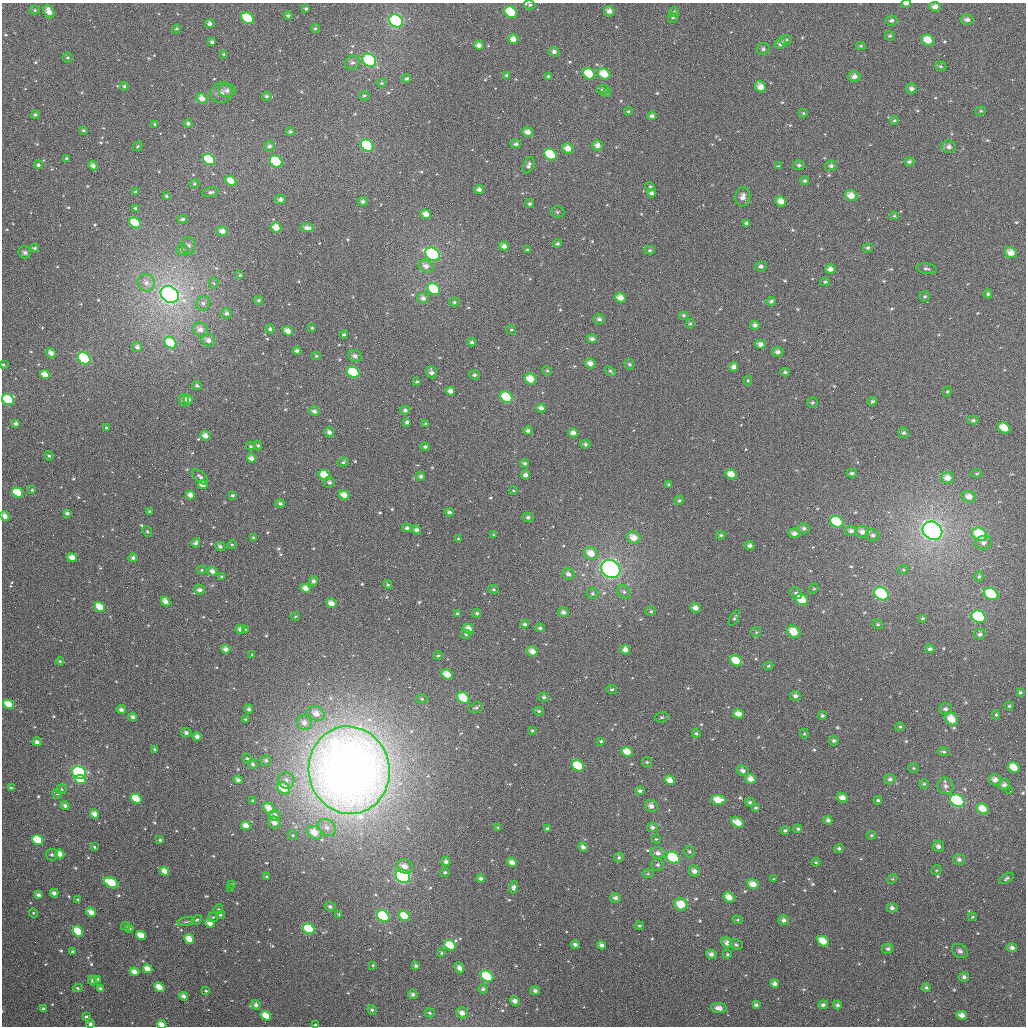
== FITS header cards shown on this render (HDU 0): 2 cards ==
NAXIS1  =                 1024
NAXIS2  =                 1024

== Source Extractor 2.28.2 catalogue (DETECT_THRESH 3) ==
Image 1024 x 1024 px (HDU 0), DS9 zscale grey, 1 PNG px = 1 image px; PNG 1028 x 1028 px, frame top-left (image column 1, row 1024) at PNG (2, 3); each listed source drawn as its Kron ellipse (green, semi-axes under 4 px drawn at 4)
Background 2550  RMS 61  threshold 184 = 3 sigma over >= 5 px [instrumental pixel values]
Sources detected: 618; of the 618, the 500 brightest by FLUX_AUTO listed and drawn (118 fainter detections omitted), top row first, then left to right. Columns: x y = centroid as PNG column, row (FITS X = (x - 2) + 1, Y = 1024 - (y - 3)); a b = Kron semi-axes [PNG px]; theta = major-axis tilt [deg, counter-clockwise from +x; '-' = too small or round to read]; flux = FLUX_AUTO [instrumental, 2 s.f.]
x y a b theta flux
906 4 4 2 - 1.8e+04
530 5 5 4 - 9.1e+03
935 7 5 5 - 2.5e+04
306 9 4 3 - 7.5e+03
35 10 5 4 - 6.4e+03
609 11 5 5 - 2.2e+04
49 12 7 5 -64 4.0e+04
511 12 6 5 - 1.5e+05
674 12 5 5 - 7.8e+03
288 16 4 4 - 8.8e+03
248 18 7 5 -36 1.5e+05
673 18 5 4 - 6.2e+03
892 20 6 5 - 1.2e+04
967 20 6 5 - 1.7e+04
396 21 7 6 - 4.8e+05
210 24 5 4 - 1.7e+04
176 29 4 4 - 6.6e+03
315 29 4 4 - 7.9e+03
890 36 5 4 - 7.2e+03
513 39 5 5 - 2.8e+04
786 40 6 5 - 9.9e+03
928 40 6 5 - 6.4e+04
212 42 4 3 - 1.1e+04
781 43 6 5 - 1.9e+04
479 45 5 4 - 2.4e+04
861 46 5 4 - 5.8e+03
763 49 6 5 - 9.0e+03
554 52 5 4 - 1.6e+04
224 54 4 3 - 4.8e+03
68 58 5 5 - 6.6e+03
369 60 7 6 - 4.7e+05
352 63 8 7 - 1.2e+04
941 66 6 4 -21 6.7e+03
589 74 6 5 - 1.2e+05
604 74 6 5 - 7.3e+04
507 75 4 4 - 7.7e+03
548 76 4 3 - 6.0e+03
854 76 6 5 - 2.2e+04
407 79 4 4 - 9.1e+03
382 83 4 3 - 5.5e+03
124 86 4 3 - 7.0e+03
761 87 6 5 - 3.6e+04
911 88 5 5 - 1.5e+04
227 90 8 6 9 1.9e+04
603 90 6 5 - 1.2e+04
222 93 11 10 - 2.2e+04
607 93 4 4 - 5.1e+03
267 96 5 4 - 8.9e+03
364 96 5 4 - 7.4e+03
202 98 5 5 - 3.2e+04
628 111 4 3 - 4.8e+03
981 111 5 4 - 5.7e+03
803 113 4 3 - 5.2e+03
35 115 4 4 - 8.0e+03
652 116 4 4 - 1.4e+04
894 120 4 3 - 5.5e+03
188 123 4 4 - 1.2e+04
155 124 4 3 - 6.1e+03
83 130 4 3 - 6.3e+03
290 131 4 3 - 6.4e+03
528 132 5 4 - 2.9e+04
516 144 5 4 - 1.1e+04
598 145 5 5 - 2.5e+04
137 146 5 3 - 5.3e+03
269 146 5 5 - 1.3e+04
367 146 7 5 -38 3.9e+05
949 147 7 6 - 1.9e+04
568 149 5 5 - 3.9e+04
550 155 6 5 - 1.7e+05
67 158 3 3 - 5.8e+03
209 160 6 5 - 3.4e+05
276 162 7 5 -39 5.0e+05
909 162 5 4 - 8.8e+03
38 165 4 4 - 1.0e+04
529 165 9 5 68 1.3e+04
799 165 6 5 - 9.6e+03
93 166 4 4 - 2.0e+04
778 166 4 4 - 5.4e+03
831 166 6 5 - 1.2e+04
231 181 6 4 -30 4.5e+04
805 181 4 4 - 7.6e+03
195 184 5 4 - 6.1e+03
650 186 4 4 - 5.0e+03
479 190 5 4 - 1.7e+04
135 192 4 3 - 6.9e+03
210 192 8 5 11 1.1e+04
651 193 4 4 - 1.1e+04
166 196 4 3 - 5.9e+03
851 196 6 5 - 4.8e+04
743 197 9 7 82 2.7e+04
280 199 5 5 - 1.6e+04
781 201 5 5 - 3.6e+04
363 202 4 4 - 1.3e+04
529 204 4 4 - 8.5e+03
135 208 4 3 - 7.7e+03
557 212 7 5 -2 7.3e+03
426 214 5 4 - 3.7e+04
894 216 4 4 - 5.0e+03
183 219 5 4 - 1.0e+04
135 223 6 5 - 1.3e+05
747 223 4 4 - 1.2e+04
276 228 5 5 - 4.7e+04
307 228 6 4 -5 2.0e+04
222 231 5 5 - 3.0e+04
557 244 4 4 - 7.5e+03
188 246 9 7 -85 1.8e+04
504 246 5 4 - 1.9e+04
35 248 4 3 - 6.8e+03
868 248 5 4 - 9.7e+03
182 250 6 5 - 1.1e+04
527 250 4 3 - 6.1e+03
650 250 5 4 - 7.6e+03
25 252 6 6 - 9.7e+03
1011 253 6 5 - 3.9e+04
433 254 8 6 -32 6.1e+05
426 266 7 6 - 2.6e+04
761 266 6 5 - 1.4e+04
830 269 5 4 - 2.2e+04
927 269 10 5 -9 1.0e+04
240 275 4 4 - 5.2e+03
825 282 4 4 - 6.3e+03
146 283 9 8 - 3.0e+04
214 283 5 5 - 6.6e+03
434 289 7 5 -33 1.7e+05
170 294 10 8 -33 1.8e+06
988 294 4 4 - 7.5e+03
925 297 5 5 - 7.8e+03
423 298 6 5 - 1.8e+04
620 298 5 5 - 3.8e+04
259 300 4 4 - 8.0e+03
771 301 5 4 - 9.0e+03
454 302 5 4 - 7.0e+03
203 303 7 6 - 1.6e+04
227 313 5 5 - 1.5e+04
683 315 5 4 - 7.0e+03
599 319 5 5 - 1.4e+04
690 324 5 4 - 5.6e+03
755 325 5 4 - 1.4e+04
312 328 3 3 - 5.3e+03
270 329 4 4 - 1.0e+04
200 330 8 6 -30 3.3e+04
511 330 5 4 - 6.0e+03
288 331 5 4 - 3.6e+04
344 334 4 4 - 6.4e+03
592 339 5 4 - 1.6e+04
208 340 7 6 - 2.6e+04
472 342 4 3 - 1.1e+04
170 343 6 5 - 2.2e+05
760 344 5 4 - 2.2e+04
137 347 5 5 - 1.8e+04
297 351 4 4 - 1.3e+04
778 352 6 5 - 1.4e+04
51 353 5 4 - 2.8e+04
316 356 4 4 - 5.8e+03
355 356 7 6 - 1.9e+04
84 358 7 5 -38 3.6e+05
590 363 5 5 - 2.6e+04
3 364 3 3 - 5.9e+03
629 364 5 5 - 7.6e+03
734 367 4 4 - 1.8e+04
547 371 5 4 - 5.6e+03
610 371 6 4 -39 7.3e+03
353 372 6 5 - 2.0e+05
431 372 6 5 - 1.7e+04
785 372 5 4 - 7.5e+03
45 375 5 4 - 4.6e+04
474 375 5 4 - 9.9e+03
531 379 6 5 - 6.3e+04
748 380 5 4 - 5.5e+03
417 382 3 3 - 6.4e+03
197 386 5 4 - 9.0e+03
450 391 4 4 - 2.2e+04
947 392 5 4 - 6.0e+03
506 397 6 5 - 2.2e+05
8 400 6 5 - 2.1e+05
184 400 6 5 - 1.9e+04
188 400 4 4 - 3.0e+04
872 401 5 4 - 6.9e+03
812 403 5 5 - 6.7e+03
541 408 4 4 - 1.7e+04
405 410 5 4 - 1.4e+04
314 411 5 5 - 1.6e+04
973 420 6 4 2 7.9e+03
407 422 4 4 - 1.2e+04
16 424 4 4 - 1.2e+04
425 424 4 3 - 5.4e+03
107 427 4 3 - 5.4e+03
1004 428 6 5 - 6.4e+04
528 431 4 4 - 1.3e+04
329 432 5 4 - 1.7e+04
573 433 5 4 - 2.3e+04
903 433 5 5 - 9.9e+03
205 436 5 4 - 3.0e+04
585 444 5 4 - 8.7e+03
251 446 5 4 - 6.2e+03
258 446 5 4 - 7.9e+03
425 447 4 4 - 1.0e+04
49 456 5 4 - 7.3e+03
251 458 4 4 - 2.4e+04
343 462 6 4 11 6.3e+03
525 463 4 4 - 9.1e+03
852 473 5 4 - 9.8e+03
976 473 6 3 9 4.8e+03
731 474 6 5 - 4.6e+04
324 475 6 5 - 7.7e+04
525 475 5 4 - 1.7e+04
421 476 4 4 - 1.2e+04
200 477 9 5 -43 1.5e+04
947 478 6 5 - 3.2e+04
329 482 5 5 - 1.1e+04
203 485 5 4 - 3.2e+04
669 485 4 4 - 6.0e+03
32 490 3 3 - 4.7e+03
513 490 4 4 - 4.9e+03
17 492 6 4 -37 1.7e+05
190 495 5 4 - 2.5e+04
233 495 3 3 - 7.6e+03
344 495 5 4 - 4.2e+04
969 497 7 5 -17 3.2e+04
679 500 5 4 - 6.6e+03
280 504 5 4 - 9.5e+03
150 511 3 3 - 6.4e+03
449 512 5 4 - 1.0e+04
67 513 4 3 - 1.2e+04
5 516 5 4 - 2.6e+04
528 517 5 4 - 1.1e+04
837 522 7 5 -30 1.5e+05
407 528 5 4 - 1.2e+04
804 528 6 5 - 1.3e+04
416 530 4 4 - 1.5e+04
851 531 6 5 - 1.4e+04
932 531 10 8 -31 1.5e+06
147 532 5 4 - 5.3e+03
862 532 6 6 - 2.4e+04
794 533 6 5 - 1.9e+04
980 534 8 6 -30 1.5e+05
494 535 4 3 - 6.1e+03
721 535 5 4 - 7.2e+03
873 535 6 6 - 1.3e+04
253 537 4 3 - 6.2e+03
634 538 7 6 - 4.7e+04
458 539 3 3 - 4.8e+03
196 543 5 3 - 1.2e+04
984 543 8 7 - 1.7e+04
232 545 4 4 - 5.2e+03
750 546 5 4 - 1.5e+04
220 547 5 4 - 1.1e+04
591 553 7 6 - 5.6e+04
72 558 5 4 - 3.9e+04
133 558 4 4 - 1.2e+04
611 569 10 8 -36 9.2e+05
202 570 5 4 - 5.9e+03
903 570 5 3 - 4.7e+03
212 571 5 4 - 2.2e+04
568 574 6 5 - 1.9e+04
979 576 5 4 - 7.1e+03
222 577 4 3 - 8.1e+03
313 581 5 4 - 1.2e+04
388 585 5 4 - 6.8e+03
306 588 5 4 - 3.3e+04
814 588 5 4 - 4.8e+03
494 589 5 4 - 6.2e+03
200 590 5 5 - 1.6e+04
624 592 7 6 - 1.2e+04
592 593 6 5 - 8.6e+03
796 593 6 5 - 1.1e+04
881 594 7 6 - 3.4e+05
991 594 7 5 -27 2.0e+05
802 600 6 5 - 1.3e+05
165 601 5 4 - 3.0e+04
331 603 5 4 - 3.5e+04
100 607 5 4 - 7.6e+04
695 608 5 4 - 2.5e+04
651 611 5 4 - 6.8e+03
563 612 5 5 - 1.3e+04
477 613 4 4 - 8.3e+03
457 614 4 3 - 6.2e+03
295 616 5 4 - 4.8e+03
979 617 7 6 - 3.9e+05
734 618 8 3 60 6.5e+03
923 618 3 3 - 6.2e+03
525 624 4 3 - 7.6e+03
878 624 5 4 - 6.4e+03
540 628 5 4 - 1.0e+04
240 629 5 4 - 2.1e+04
468 629 6 4 -29 3.4e+04
245 630 4 4 - 7.2e+03
756 632 5 5 - 5.5e+03
794 632 7 5 -35 6.6e+04
466 634 5 5 - 7.2e+03
980 634 5 5 - 1.1e+04
226 649 4 4 - 2.1e+04
930 649 4 4 - 9.9e+03
625 650 5 4 - 2.5e+04
532 651 5 4 - 3.3e+04
252 655 4 4 - 4.8e+03
438 655 4 3 - 5.6e+03
60 661 4 4 - 5.6e+03
736 661 6 5 - 8.4e+04
768 666 5 4 - 5.4e+03
447 675 6 5 - 4.8e+04
612 689 5 4 - 7.1e+03
1020 692 4 4 - 6.6e+03
795 696 5 5 - 1.4e+04
544 697 5 5 - 9.0e+03
463 698 6 5 - 1.3e+05
422 699 5 4 - 6.5e+03
9 704 5 4 - 7.1e+04
1009 706 4 4 - 6.0e+03
476 708 7 5 21 7.7e+03
121 709 4 4 - 1.5e+04
249 709 4 4 - 1.3e+04
945 709 6 5 - 1.2e+04
539 711 5 4 - 7.9e+03
316 713 9 7 -29 4.2e+04
738 714 5 4 - 3.4e+04
822 715 4 4 - 8.5e+03
996 715 4 4 - 5.4e+03
133 717 4 4 - 1.7e+04
662 717 7 5 15 6.9e+03
951 719 7 6 - 6.3e+04
246 720 4 4 - 7.0e+03
304 723 7 7 - 2.8e+04
900 727 4 4 - 6.0e+03
532 730 4 3 - 4.8e+03
186 733 5 4 - 1.5e+04
696 733 4 4 - 6.2e+03
804 734 5 4 - 4.9e+03
197 736 4 4 - 2.0e+04
601 741 4 4 - 6.9e+03
834 741 5 5 - 9.8e+03
37 742 5 4 - 2.0e+04
155 750 3 3 - 8.7e+03
627 752 6 4 -25 5.5e+04
944 752 6 4 -14 6.5e+03
247 758 5 4 - 5.4e+03
266 760 5 5 - 1.1e+04
647 762 5 5 - 6.1e+03
253 764 5 4 - 9.5e+03
578 766 6 5 - 1.7e+05
1014 767 6 5 - 5.8e+04
914 768 5 4 - 5.5e+03
349 770 44 40 -81 6.1e+06
743 770 6 5 - 1.7e+04
79 773 7 6 - 4.7e+05
751 779 5 5 - 3.0e+04
890 779 5 5 - 1.1e+04
81 780 5 4 - 1.4e+05
238 780 4 3 - 1.6e+04
286 780 8 8 - 2.5e+04
670 780 5 4 - 3.0e+04
995 780 6 5 - 2.2e+04
924 784 5 5 - 6.2e+03
1004 785 6 5 - 1.5e+04
946 786 8 8 - 1.8e+04
11 788 4 2 - 8.4e+03
284 788 7 5 -38 9.0e+04
61 789 5 5 - 7.7e+03
640 791 4 4 - 1.1e+04
1010 791 2 2 - 5.9e+03
57 794 5 4 - 6.4e+03
842 798 5 4 - 2.8e+04
136 799 6 4 -31 9.5e+04
718 800 7 5 -2 6.3e+04
878 800 4 4 - 6.7e+03
253 801 4 3 - 6.1e+03
957 801 7 5 -33 5.1e+05
750 802 5 4 - 9.6e+03
65 806 4 4 - 1.4e+04
651 806 6 5 - 2.3e+04
269 808 6 5 - 4.6e+04
756 808 3 3 - 5.3e+03
983 809 6 5 - 5.5e+04
95 814 5 4 - 3.0e+04
275 815 6 5 - 1.9e+04
828 820 4 4 - 1.2e+04
738 822 7 4 -28 4.7e+04
274 823 7 5 -28 2.5e+04
246 826 5 4 - 3.4e+04
327 827 10 7 -39 2.6e+04
498 827 4 4 - 5.2e+03
652 827 5 5 - 1.1e+04
547 828 4 4 - 8.8e+03
798 829 4 4 - 7.2e+03
785 830 4 4 - 7.3e+03
315 833 8 6 -38 5.6e+04
293 835 5 4 - 6.3e+03
871 835 5 4 - 5.4e+03
656 839 4 4 - 4.9e+03
38 840 6 4 -36 2.1e+05
160 840 3 3 - 7.2e+03
938 846 6 5 - 1.8e+04
94 847 4 3 - 5.8e+03
583 847 5 4 - 1.8e+04
839 848 4 4 - 9.2e+03
689 852 6 5 - 7.2e+03
658 853 7 6 - 1.8e+04
60 854 4 4 - 3.1e+04
52 855 6 5 - 9.6e+03
619 857 5 4 - 8.1e+03
673 858 7 5 -33 4.5e+05
959 859 6 5 - 1.4e+04
446 862 5 4 - 1.5e+04
512 862 5 4 - 2.6e+04
816 862 4 4 - 5.9e+03
658 865 6 6 - 1.2e+04
405 866 8 7 - 3.5e+04
936 870 5 4 - 5.6e+03
164 871 5 4 - 3.8e+04
694 871 5 5 - 2.0e+04
445 872 5 4 - 8.5e+03
648 874 6 4 0 5.0e+03
403 876 7 6 - 5.2e+05
267 877 4 3 - 7.2e+03
1006 878 8 4 29 7.3e+03
481 879 4 4 - 1.4e+04
774 879 3 3 - 4.9e+03
892 879 5 4 - 5.5e+03
111 883 8 5 -28 1.4e+05
232 884 4 4 - 4.7e+03
753 884 6 5 - 4.3e+04
513 887 6 4 78 1.3e+04
230 888 2 2 - 5.9e+03
54 893 4 4 - 1.9e+04
38 895 4 3 - 1.3e+04
729 897 6 4 -37 4.0e+04
615 898 5 5 - 1.5e+04
78 900 4 3 - 5.9e+03
681 905 7 6 - 8.2e+04
330 907 5 5 - 1.1e+04
892 908 5 4 - 1.3e+04
218 909 5 4 - 5.7e+03
91 912 5 4 - 3.6e+04
33 913 5 4 - 5.2e+03
339 914 3 3 - 4.8e+03
220 915 4 3 - 5.6e+03
383 916 6 5 - 4.1e+05
404 916 6 4 -36 8.8e+04
213 917 5 4 - 5.2e+03
972 917 4 4 - 4.8e+03
197 920 6 3 34 5.2e+03
737 920 5 4 - 5.0e+03
784 920 5 5 - 1.5e+04
186 922 9 3 11 7.0e+03
210 923 5 4 - 3.0e+04
126 926 4 3 - 5.1e+03
639 926 4 3 - 5.8e+03
130 928 4 3 - 4.8e+03
309 929 6 5 - 3.0e+05
78 931 6 4 -39 1.1e+05
141 935 5 4 - 7.5e+04
189 939 5 4 - 5.3e+04
823 941 6 5 - 7.2e+04
727 943 6 5 - 2.4e+04
575 944 4 4 - 1.4e+04
450 945 6 5 - 1.2e+05
601 945 4 4 - 1.5e+04
736 945 6 5 - 8.9e+03
1012 948 5 4 - 1.5e+04
888 949 6 5 - 1.2e+04
960 951 8 6 -31 1.4e+04
73 952 3 3 - 1.0e+04
442 953 4 3 - 5.2e+03
711 954 5 4 - 1.8e+04
727 954 4 4 - 5.0e+03
373 965 4 3 - 4.7e+03
416 966 4 3 - 8.5e+03
459 968 6 4 -66 1.9e+04
148 969 5 4 - 4.6e+04
134 972 5 4 - 3.3e+04
487 976 6 5 - 2.4e+05
964 977 5 4 - 1.2e+04
98 979 4 3 - 7.7e+03
93 981 5 4 - 1.3e+04
775 983 4 4 - 1.9e+04
159 987 6 4 -41 5.6e+04
926 987 4 3 - 7.5e+03
78 988 5 4 - 7.1e+03
100 988 4 4 - 9.5e+03
483 989 5 4 - 9.0e+03
206 991 3 3 - 5.5e+03
535 991 5 4 - 1.4e+04
413 994 5 4 - 1.1e+04
183 996 5 4 - 1.9e+04
515 1001 5 4 - 2.2e+04
256 1005 5 4 - 1.6e+04
756 1005 4 3 - 1.1e+04
823 1005 5 4 - 1.1e+04
837 1005 4 4 - 1.0e+04
719 1008 8 5 -8 2.8e+04
43 1009 3 3 - 7.3e+03
372 1010 5 4 - 8.4e+03
430 1013 5 4 - 6.4e+03
462 1013 6 5 - 2.8e+04
962 1015 5 4 - 2.3e+04
266 1016 5 4 - 6.7e+04
86 1017 4 3 - 7.4e+03
90 1024 4 4 - 1.3e+04
162 1025 5 4 - 3.6e+04
315 1025 3 3 - 5.2e+03
At the frame edge (FLAGS 8, measured only in part): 7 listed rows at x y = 906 4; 530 5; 3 364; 8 400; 5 516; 162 1025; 315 1025
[118 fainter detections neither listed nor drawn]

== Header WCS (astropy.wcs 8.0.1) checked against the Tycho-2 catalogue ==
Header WCS as astropy/WCSLIB reads it (applying the file's SIP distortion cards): RA---TAN-SIP/DEC--TAN-SIP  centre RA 03:11:15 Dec -01:49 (47.81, -1.82 deg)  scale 8.66 arcsec/px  FOV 147.8' x 147.9'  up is +179 deg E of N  parity flipped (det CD > 0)
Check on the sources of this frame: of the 60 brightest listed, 59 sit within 12.2 arcsec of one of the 180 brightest Tycho-2 stars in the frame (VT <= 12.14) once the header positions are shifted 5.03 arcsec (3.70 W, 3.41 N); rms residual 4.05 arcsec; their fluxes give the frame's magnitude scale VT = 22.89 - 2.5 log10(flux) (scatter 0.23 mag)
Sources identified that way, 188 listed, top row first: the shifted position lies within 12.2 arcsec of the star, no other Tycho-2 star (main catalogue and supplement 1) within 24.4 arcsec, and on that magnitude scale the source's flux lands within +1.5 / -3 mag of the star's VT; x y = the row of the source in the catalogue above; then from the Tycho-2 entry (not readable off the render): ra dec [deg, ICRS J2000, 3 dp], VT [Tycho-2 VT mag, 2 dp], TYC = Tycho-2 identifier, HIP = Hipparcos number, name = IAU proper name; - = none
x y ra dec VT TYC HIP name
609 11 47.608 -3.038 11.86 4711-404-1 - -
49 12 48.957 -3.007 11.25 4711-197-1 - -
511 12 47.845 -3.030 9.64 4711-702-1 14823 -
248 18 48.478 -3.002 9.58 4711-243-1 - -
396 21 48.121 -3.003 8.37 4711-194-1 14921 -
315 29 48.316 -2.982 12.97 4711-245-1 - -
513 39 47.838 -2.966 11.25 4711-247-1 - -
928 40 46.839 -2.984 10.83 4710-156-1 - -
781 43 47.194 -2.969 11.59 4710-81-1 - -
479 45 47.921 -2.949 11.86 4711-143-1 - -
369 60 48.183 -2.907 8.78 4711-226-1 14952 -
352 63 48.225 -2.902 12.43 4711-6-1 - -
589 74 47.653 -2.885 10.25 4711-185-1 - -
604 74 47.617 -2.886 10.49 4711-217-1 - -
507 75 47.852 -2.879 13.11 4711-60-1 - -
854 76 47.015 -2.893 11.93 4710-110-1 - -
761 87 47.240 -2.863 11.21 4710-167-1 - -
267 96 48.429 -2.816 12.20 4711-169-1 - -
202 98 48.585 -2.807 11.73 4711-231-1 - -
652 116 47.501 -2.789 12.30 4711-208-1 - -
528 132 47.798 -2.743 11.56 4711-56-1 - -
598 145 47.630 -2.714 11.90 4711-209-1 - -
367 146 48.184 -2.702 9.04 4711-35-1 - -
568 149 47.701 -2.705 11.56 4711-15-1 - -
550 155 47.742 -2.690 9.88 4711-50-1 - -
209 160 48.564 -2.660 9.38 4711-92-1 - -
93 166 48.844 -2.640 11.87 4711-121-1 - -
479 190 47.913 -2.602 12.63 4711-277-1 - -
851 196 47.017 -2.606 10.90 4710-143-1 - -
280 199 48.391 -2.569 11.61 4711-55-1 - -
781 201 47.185 -2.589 11.30 4710-107-1 - -
363 202 48.193 -2.568 12.20 4711-135-1 - -
426 214 48.040 -2.540 11.18 4711-200-1 - -
135 223 48.739 -2.504 9.84 4711-68-1 - -
276 228 48.400 -2.500 11.35 4708-1231-1 - -
307 228 48.326 -2.502 12.31 4711-252-1 - -
222 231 48.529 -2.489 11.46 4708-1152-1 - -
557 244 47.722 -2.477 12.42 4708-1189-1 - -
504 246 47.850 -2.467 11.97 4708-1126-1 - -
650 250 47.500 -2.466 12.17 4707-909-1 - -
1011 253 46.629 -2.477 10.95 4707-1123-1 - -
433 254 48.020 -2.444 8.49 4708-1191-1 - -
426 266 48.037 -2.415 12.28 4708-1217-1 - -
830 269 47.063 -2.429 11.64 4707-935-1 - -
434 289 48.017 -2.360 9.55 4708-1228-1 14878 -
170 294 48.651 -2.333 7.33 4708-1035-1 15089 -
423 298 48.042 -2.338 12.14 4708-1102-1 - -
620 298 47.567 -2.350 11.15 4708-1227-1 - -
599 319 47.617 -2.297 12.67 4708-1154-1 - -
755 325 47.243 -2.290 12.56 4707-249-1 - -
270 329 48.410 -2.256 12.35 4708-1148-1 - -
200 330 48.576 -2.251 12.33 4708-1125-1 - -
288 331 48.365 -2.252 11.14 4708-1039-1 - -
208 340 48.557 -2.226 11.99 4708-1205-1 - -
472 342 47.923 -2.235 11.91 4708-1248-1 - -
170 343 48.647 -2.217 9.95 4708-1150-1 - -
760 344 47.228 -2.244 12.11 4707-1122-1 - -
297 351 48.344 -2.205 11.91 4708-1034-1 - -
51 353 48.935 -2.187 11.56 4708-1145-1 - -
355 356 48.204 -2.196 12.47 4708-1134-1 - -
84 358 48.854 -2.175 8.83 4708-1244-1 - -
590 363 47.636 -2.189 11.65 4708-1185-1 - -
629 364 47.543 -2.190 12.57 4708-1133-1 - -
353 372 48.206 -2.156 9.42 4708-1066-1 - -
431 372 48.018 -2.160 11.86 4708-1259-1 - -
45 375 48.949 -2.134 11.00 4708-1181-1 - -
474 375 47.915 -2.157 12.53 4708-1207-1 - -
531 379 47.779 -2.148 10.91 4708-1214-1 - -
197 386 48.582 -2.117 12.56 4708-1007-1 - -
450 391 47.971 -2.116 11.66 4708-1136-1 - -
506 397 47.836 -2.103 9.60 4708-1236-1 - -
8 400 49.035 -2.072 9.62 4708-1128-1 - -
188 400 48.603 -2.082 11.42 4708-1023-1 - -
541 408 47.753 -2.080 12.06 4708-1243-1 - -
405 410 48.080 -2.068 11.83 4708-996-1 - -
314 411 48.298 -2.061 12.07 4708-1221-1 - -
407 422 48.075 -2.039 12.00 4708-1008-1 - -
16 424 49.016 -2.015 12.44 4708-1019-1 - -
1004 428 46.637 -2.054 11.27 4707-729-1 - -
528 431 47.784 -2.025 12.55 4708-990-1 - -
329 432 48.261 -2.011 11.89 4708-1025-1 - -
573 433 47.674 -2.022 11.47 4708-1160-1 - -
205 436 48.559 -1.996 11.82 4708-319-1 - -
731 474 47.291 -1.930 11.03 4707-1203-1 - -
324 475 48.271 -1.908 10.38 4708-93-1 - -
525 475 47.786 -1.919 12.14 4708-97-1 - -
421 476 48.039 -1.910 12.04 4708-91-1 - -
947 478 46.771 -1.932 11.58 4707-1247-1 - -
203 485 48.563 -1.878 11.50 4708-12-1 - -
17 492 49.008 -1.849 10.20 4708-564-1 - -
190 495 48.592 -1.852 11.81 4708-579-1 - -
344 495 48.222 -1.861 11.23 4708-518-1 - -
528 517 47.779 -1.816 12.72 4708-385-1 - -
837 522 47.035 -1.820 9.43 4707-1121-1 - -
932 531 46.803 -1.803 7.05 4707-1257-1 14494 -
794 533 47.137 -1.791 11.81 4707-1111-1 - -
980 534 46.690 -1.797 9.60 4707-745-1 - -
634 538 47.523 -1.772 10.98 4708-399-1 - -
750 546 47.244 -1.759 11.48 4707-1115-1 - -
611 569 47.575 -1.695 7.33 4708-1424-1 14736 -
212 571 48.536 -1.671 11.91 4708-546-1 - -
313 581 48.292 -1.652 12.19 4708-570-1 - -
306 588 48.310 -1.634 11.39 4708-454-1 - -
200 590 48.565 -1.625 12.67 4708-15-1 - -
881 594 46.924 -1.649 8.75 4707-746-1 - -
991 594 46.660 -1.654 9.78 4707-602-1 - -
802 600 47.115 -1.631 10.24 4707-968-1 - -
165 601 48.646 -1.595 11.60 4708-50-1 - -
331 603 48.247 -1.599 11.53 4708-48-1 - -
100 607 48.804 -1.579 10.64 4708-79-1 - -
695 608 47.371 -1.606 11.94 4707-1038-1 - -
563 612 47.689 -1.590 12.15 4708-64-1 - -
979 617 46.688 -1.599 9.24 4707-1144-1 14470 -
525 624 47.782 -1.559 12.60 4708-83-1 - -
240 629 48.466 -1.532 11.77 4708-129-1 - -
468 629 47.916 -1.545 11.38 4708-107-1 - -
794 632 47.133 -1.553 10.56 4707-1071-1 - -
226 649 48.499 -1.484 11.89 4708-255-1 - -
625 650 47.538 -1.502 11.99 4708-227-1 - -
532 651 47.761 -1.493 11.66 4708-198-1 - -
736 661 47.270 -1.481 10.51 4707-151-1 - -
447 675 47.965 -1.433 11.10 4708-423-1 - -
463 698 47.925 -1.377 9.97 4708-506-1 - -
9 704 49.018 -1.339 10.81 4708-219-1 - -
121 709 48.748 -1.333 12.44 4708-206-1 - -
316 713 48.278 -1.333 11.77 4708-214-1 - -
738 714 47.262 -1.354 11.45 4707-906-1 - -
951 719 46.749 -1.351 10.68 4707-686-1 - -
304 723 48.307 -1.311 12.75 4708-167-1 - -
197 736 48.564 -1.272 12.09 4708-291-1 - -
37 742 48.949 -1.251 12.16 4708-34-1 - -
627 752 47.528 -1.257 10.94 4708-116-1 - -
578 766 47.646 -1.220 10.49 4708-57-1 - -
1014 767 46.597 -1.238 10.85 4707-759-1 - -
349 770 48.193 -1.196 5.14 4708-1423-1 14954 -
743 770 47.249 -1.218 12.21 4707-1128-1 - -
79 773 48.844 -1.179 8.63 4708-304-1 15158 -
751 779 47.230 -1.198 11.40 4707-592-1 - -
81 780 48.842 -1.163 9.94 4708-150-1 - -
238 780 48.463 -1.170 12.11 4708-137-1 - -
670 780 47.424 -1.190 11.35 4707-463-1 - -
284 788 48.352 -1.152 10.51 4708-159-1 - -
640 791 47.496 -1.164 12.36 4707-4-1 - -
136 799 48.707 -1.119 10.80 4708-224-1 - -
718 800 47.308 -1.145 11.23 4707-823-1 - -
957 801 46.731 -1.155 9.00 4707-63-1 - -
651 806 47.468 -1.127 12.04 4707-468-1 - -
269 808 48.387 -1.103 11.36 4708-243-1 - -
983 809 46.670 -1.138 11.31 4707-514-1 - -
95 814 48.806 -1.080 11.54 4708-496-1 - -
738 822 47.258 -1.092 11.11 4707-147-1 - -
274 823 48.373 -1.069 12.03 4708-476-1 - -
246 826 48.442 -1.060 11.61 4708-460-1 - -
315 833 48.276 -1.046 11.02 4708-337-1 - -
38 840 48.941 -1.015 10.39 4708-412-1 - -
583 847 47.630 -1.025 11.62 4708-428-1 - -
658 853 47.450 -1.015 12.57 4707-780-1 - -
60 854 48.888 -0.982 11.73 4708-452-1 - -
673 858 47.412 -1.004 9.04 4707-188-1 14680 -
658 865 47.450 -0.987 12.68 4707-394-1 - -
405 866 48.058 -0.970 11.75 4708-501-1 - -
403 876 48.061 -0.946 8.29 4708-239-1 14894 -
111 883 48.762 -0.915 10.07 4708-127-1 - -
753 884 47.218 -0.944 11.26 4707-180-1 - -
38 895 48.937 -0.883 12.42 4708-109-1 - -
615 898 47.550 -0.905 12.32 4708-312-1 - -
91 912 48.809 -0.844 12.32 4708-1-1 - -
383 916 48.107 -0.849 9.01 4708-28-1 14912 -
404 916 48.056 -0.851 10.50 4708-37-1 - -
784 920 47.144 -0.860 12.05 4707-406-1 - -
210 923 48.523 -0.823 12.02 4708-782-1 - -
309 929 48.284 -0.814 9.50 4708-788-1 - -
78 931 48.840 -0.797 10.22 4708-801-1 - -
141 935 48.688 -0.790 11.32 4708-806-1 - -
189 939 48.572 -0.784 11.07 4708-809-1 - -
823 941 47.047 -0.811 10.70 4707-1207-1 - -
727 943 47.278 -0.802 11.76 4707-879-1 - -
575 944 47.644 -0.791 12.00 4708-803-1 - -
450 945 47.945 -0.782 9.97 4708-807-1 - -
1012 948 46.593 -0.805 11.71 4707-894-1 - -
148 969 48.671 -0.711 11.62 4708-851-1 - -
487 976 47.853 -0.709 9.41 4708-850-1 14825 -
775 983 47.162 -0.707 12.02 4707-128-1 - -
159 987 48.642 -0.667 11.36 4708-891-1 - -
515 1001 47.786 -0.652 12.40 4708-912-1 - -
462 1013 47.913 -0.620 11.77 4708-948-1 - -
266 1016 48.384 -0.603 10.94 4708-973-1 - -
162 1025 48.634 -0.577 11.71 4708-631-1 - -